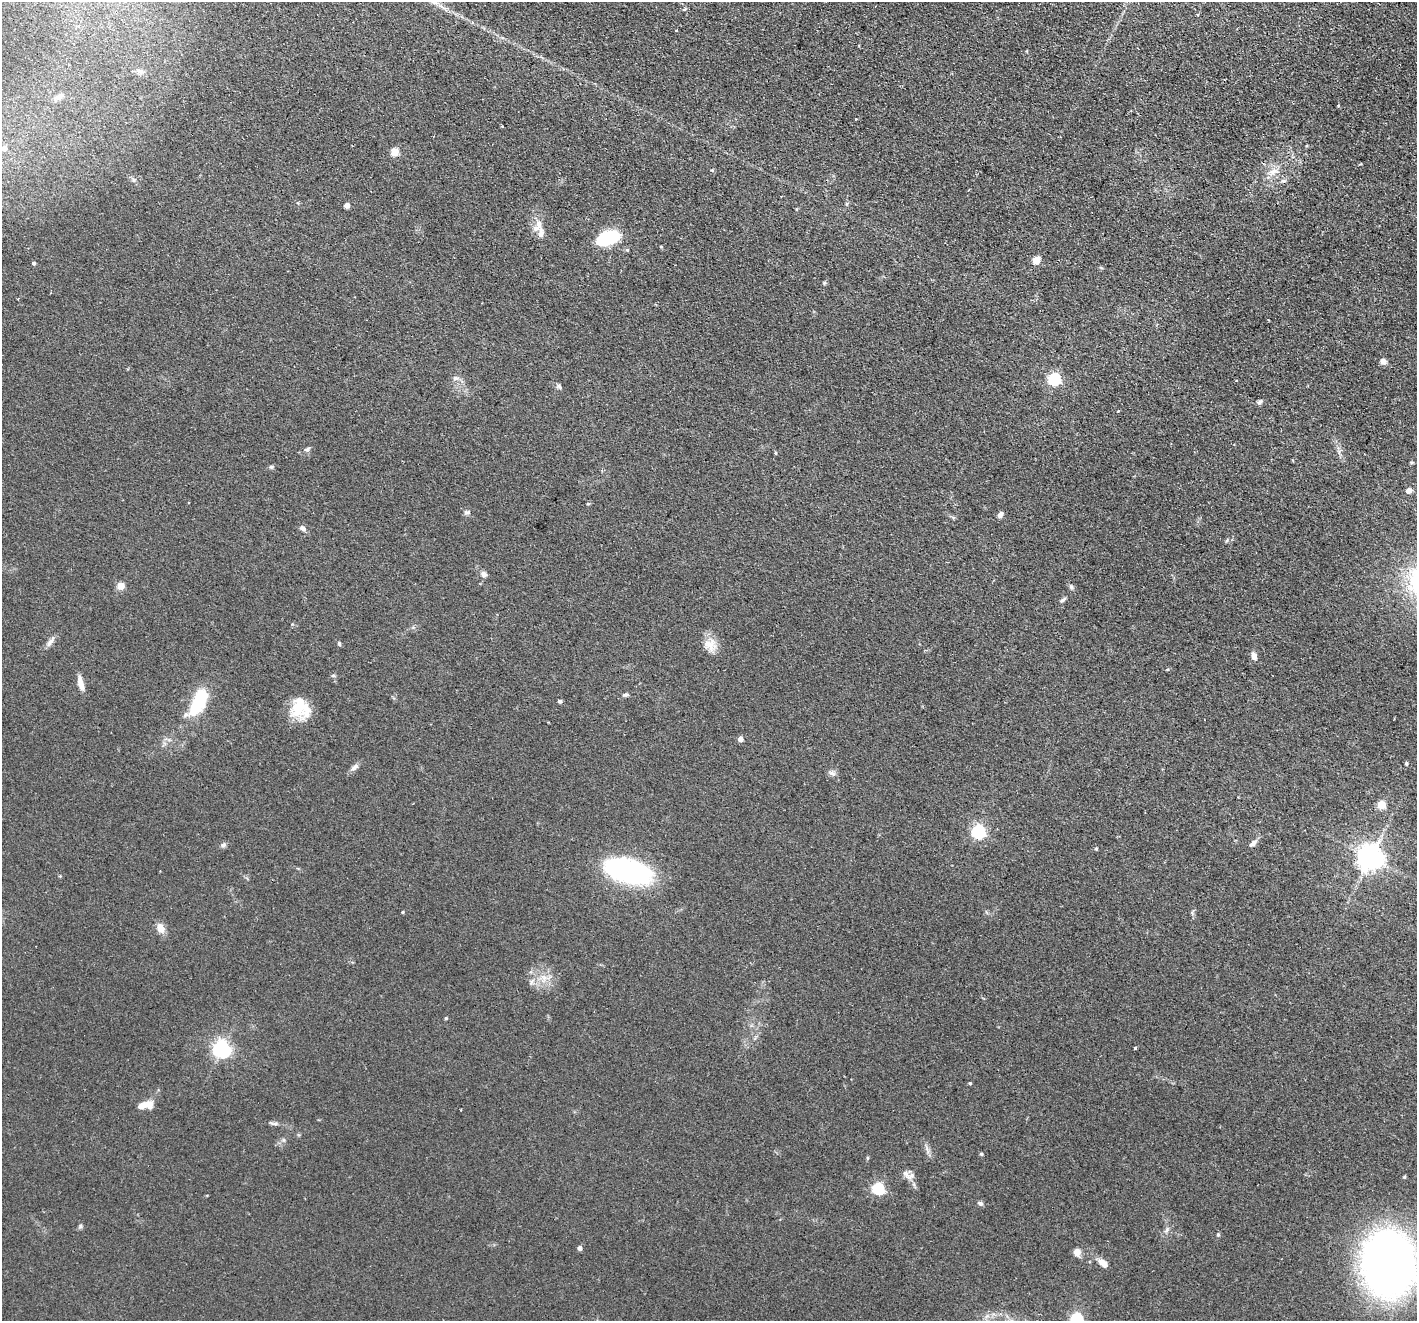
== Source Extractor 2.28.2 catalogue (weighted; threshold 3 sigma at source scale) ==
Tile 10 of 4 x 4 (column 2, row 3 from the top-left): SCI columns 1459-2873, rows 1493-2811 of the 5744 x 5759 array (HDU 1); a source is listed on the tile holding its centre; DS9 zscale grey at full resolution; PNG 1419 x 1323 px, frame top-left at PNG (2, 2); no overlay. Shown black and unused: <1% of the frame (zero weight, under 2 of 3 exposures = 4% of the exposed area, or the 3 px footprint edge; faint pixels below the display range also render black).
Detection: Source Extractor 2.28.2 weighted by HDU 2 'WHT'; one run over the whole footprint, this tile lists its part. Background 0.0769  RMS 0.0066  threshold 0.0296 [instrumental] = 3 sigma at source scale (4.5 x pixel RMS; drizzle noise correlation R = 1.50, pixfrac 1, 0.05/0.05 arcsec/px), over >= 5 px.
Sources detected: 85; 1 inside a brighter object's white glare — not listed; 1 inside a brighter listed object's ellipse — not listed separately; the other 83 listed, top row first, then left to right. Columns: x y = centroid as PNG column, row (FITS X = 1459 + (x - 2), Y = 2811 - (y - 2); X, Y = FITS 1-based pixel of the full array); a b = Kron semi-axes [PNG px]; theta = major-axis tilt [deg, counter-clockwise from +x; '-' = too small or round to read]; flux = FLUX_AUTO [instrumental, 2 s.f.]
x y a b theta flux
434 3 13 4 -11 2.4
685 9 5 4 - 0.7
1198 14 4 3 - 0.75
677 31 3 3 - 1.4
1026 51 5 3 - 0.47
140 71 11 6 -25 2.2
59 97 13 7 35 2.8
1338 106 4 3 - 0.5
4 148 5 5 - 3.5
395 152 5 5 - 21
1360 164 5 3 - 0.59
1274 172 16 10 17 6.7
134 180 6 5 - 1.2
1283 181 8 5 16 1.6
847 204 6 4 60 0.89
347 205 5 4 - 3.2
538 226 19 10 63 6.4
608 238 20 11 19 39
661 247 4 3 - 0.61
1036 260 5 5 - 17
33 263 4 4 - 1.3
824 283 5 4 - 0.83
18 299 3 2 - 0.71
1383 362 8 7 - 2.7
456 378 10 6 1 2.2
1054 379 6 6 - 87
559 386 8 5 -51 1.3
1259 402 7 6 - 1.5
1118 411 3 3 - 1.4
307 449 8 6 25 1.6
775 453 5 3 - 0.6
271 467 7 5 25 1.1
1409 490 6 5 - 3.2
467 512 8 6 13 1.6
1000 515 7 5 60 2.4
302 528 8 6 -26 2.4
484 574 8 7 - 2.3
121 586 5 5 - 15
1071 587 7 5 -90 1.3
1063 600 9 4 39 1.5
50 642 16 6 51 3.2
339 644 6 4 -70 0.88
710 645 18 16 -47 8.5
1254 656 9 6 -70 3.6
1167 669 5 3 - 0.54
333 675 6 4 0 0.85
81 683 17 6 -76 5.3
625 695 8 5 9 1.2
560 701 5 4 - 1
198 703 37 15 61 29
298 710 28 19 -1 16
740 739 4 4 - 4
1406 763 4 4 - 1.2
354 767 11 7 37 2.6
832 773 10 7 -30 2.2
1381 805 5 5 - 21
978 832 6 6 - 130
1253 843 13 6 42 2.8
223 845 7 6 - 1.5
1096 849 5 4 - 0.76
1370 858 8 8 - 710
627 871 40 19 -14 140
403 912 5 3 - 0.54
161 928 12 8 -67 5.5
544 978 12 10 89 6.3
532 981 9 5 63 1.9
446 1018 4 3 - 0.85
1135 1048 3 3 - 1.1
222 1049 6 6 - 250
970 1083 4 3 - 0.64
145 1105 17 8 8 8.8
274 1123 13 4 -3 1.7
981 1154 5 4 - 0.68
906 1174 14 9 -56 4
878 1189 5 5 - 81
980 1203 6 5 - 1.7
80 1226 6 5 - 1.1
1218 1235 5 4 - 0.72
579 1248 4 4 - 3.4
1077 1252 8 7 - 4.6
1103 1263 13 7 -39 5.3
1389 1264 47 38 -81 470
1076 1319 6 5 - 85
Isophote crosses this tile's border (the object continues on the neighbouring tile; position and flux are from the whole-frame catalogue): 2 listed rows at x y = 1389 1264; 1076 1319